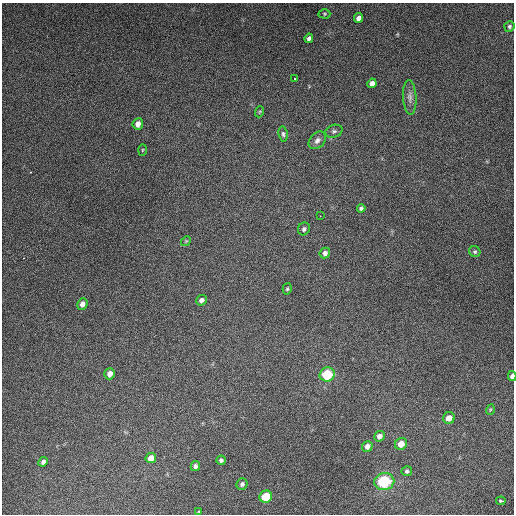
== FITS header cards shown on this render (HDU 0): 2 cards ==
NAXIS1  =                  512
NAXIS2  =                  512

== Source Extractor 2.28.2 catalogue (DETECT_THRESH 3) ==
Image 512 x 512 px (HDU 0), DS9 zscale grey, 1 PNG px = 1 image px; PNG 516 x 516 px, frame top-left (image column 1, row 512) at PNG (2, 3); each listed source drawn as its Kron ellipse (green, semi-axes under 4 px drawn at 4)
Background 5210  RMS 320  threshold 956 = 3 sigma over >= 5 px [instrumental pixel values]
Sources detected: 40; all 40 listed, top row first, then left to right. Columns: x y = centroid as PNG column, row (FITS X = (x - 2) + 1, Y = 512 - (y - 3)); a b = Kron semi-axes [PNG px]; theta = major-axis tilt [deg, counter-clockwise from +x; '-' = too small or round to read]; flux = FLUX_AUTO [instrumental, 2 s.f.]
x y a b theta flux
324 14 6 4 -1 2.9e+04
359 18 5 4 - 8.9e+04
509 26 5 5 - 4.0e+04
309 38 5 4 - 7.0e+04
295 79 2 2 - 1.8e+04
372 83 5 4 - 1.1e+05
410 97 17 6 -87 1.2e+05
259 112 5 3 - 2.1e+04
138 124 6 5 - 1.3e+05
334 131 9 6 18 5.7e+04
283 134 7 4 -82 4.3e+04
317 140 10 7 46 9.5e+04
142 150 6 4 88 2.2e+04
361 208 4 4 - 4.8e+04
320 216 2 2 - 9.7e+03
304 229 6 6 - 5.3e+04
186 241 5 4 - 2.8e+04
475 252 6 5 - 3.8e+04
325 253 5 5 - 7.4e+04
287 289 6 4 74 2.7e+04
201 300 5 5 - 7.9e+04
82 304 6 5 - 1.0e+05
110 374 6 5 - 1.4e+05
327 374 7 7 - 9.5e+05
512 376 5 3 - 9.3e+04
490 410 5 3 - 2.2e+04
449 418 6 5 - 1.7e+05
379 436 6 5 - 1.1e+05
401 444 6 5 - 2.1e+05
367 446 5 5 - 1.1e+05
151 458 5 5 - 1.6e+05
221 460 5 4 - 4.9e+04
43 462 5 4 - 6.2e+04
195 466 5 4 - 6.4e+04
407 471 5 5 - 4.0e+04
384 482 10 8 11 1.5e+06
242 484 6 5 - 5.8e+04
266 497 6 6 - 6.1e+05
501 501 5 3 - 1.0e+05
199 512 4 3 - 2.0e+04
At the frame edge (FLAGS 8, measured only in part): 1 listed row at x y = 512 376